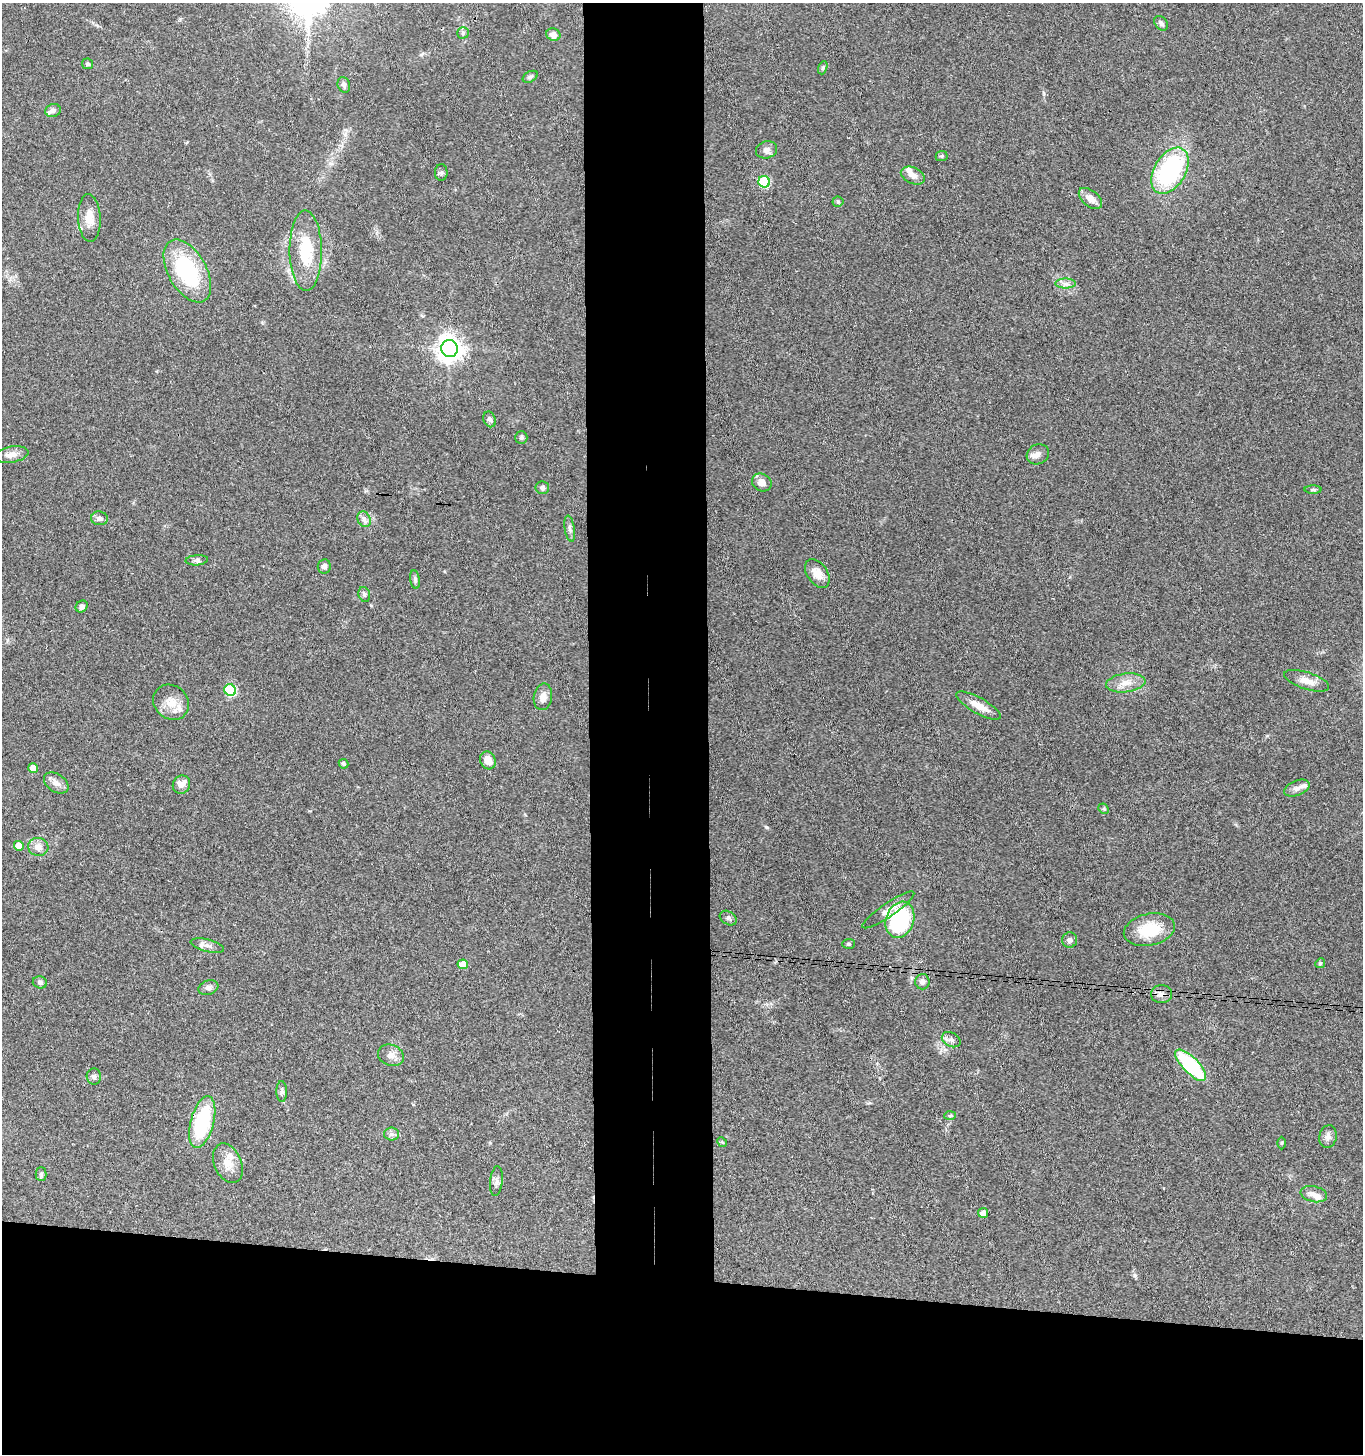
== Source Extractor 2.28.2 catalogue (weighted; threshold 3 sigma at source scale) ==
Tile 8 of 3 x 3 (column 2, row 3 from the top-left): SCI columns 1566-2926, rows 7-1458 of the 4444 x 4370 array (HDU 1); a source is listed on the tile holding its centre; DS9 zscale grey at full resolution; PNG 1365 x 1456 px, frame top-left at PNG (2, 3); each listed source drawn as its Kron ellipse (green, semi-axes under 4 px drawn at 4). Shown black and unused: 20% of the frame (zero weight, under 3 of 4 exposures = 6% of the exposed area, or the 3 px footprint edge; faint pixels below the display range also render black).
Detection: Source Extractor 2.28.2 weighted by HDU 2 'WHT'; one run over the whole footprint, this tile lists its part. Background 0.0688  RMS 0.0053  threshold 0.0241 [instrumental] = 3 sigma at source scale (4.5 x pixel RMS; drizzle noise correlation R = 1.50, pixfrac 1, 0.05/0.05 arcsec/px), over >= 5 px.
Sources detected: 90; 2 cosmic-ray / hot-pixel residue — neither listed nor drawn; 7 inside a brighter listed object's ellipse — not listed separately; the other 81 listed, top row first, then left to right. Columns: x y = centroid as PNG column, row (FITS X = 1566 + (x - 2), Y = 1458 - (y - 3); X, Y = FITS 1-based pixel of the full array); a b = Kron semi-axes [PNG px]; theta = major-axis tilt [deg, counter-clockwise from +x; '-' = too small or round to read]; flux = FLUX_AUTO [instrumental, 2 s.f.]
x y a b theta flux
1161 23 8 6 -49 1.4
463 33 6 6 - 1.1
553 35 7 6 - 3.3
88 64 5 5 - 1
823 68 7 4 70 0.8
530 77 8 5 29 1.2
344 85 8 6 -70 1.5
53 111 8 6 15 1.6
766 150 11 8 17 2.5
942 156 6 5 - 0.83
1170 171 25 15 59 71
441 172 8 6 89 1.3
913 176 13 8 -25 3.3
764 182 6 5 - 34
1090 198 13 8 -40 4.9
838 202 5 5 - 0.78
89 218 24 11 -87 7.4
306 251 40 16 -89 22
187 271 34 19 -60 50
1065 284 10 5 0 2.1
449 349 8 8 - 500
490 419 8 6 -68 1.5
521 437 6 6 - 1.2
1038 454 11 9 27 3.1
11 455 17 8 10 3.9
762 482 10 8 -29 3.8
542 488 7 6 - 1.7
1313 490 8 3 0 0.81
99 518 8 7 - 2.2
364 519 8 6 -62 2
570 529 13 5 -80 1.7
197 560 11 5 5 1.4
324 566 7 6 - 1.9
817 573 16 10 -55 5.8
415 580 9 5 -81 1.4
364 594 8 5 -76 1.3
82 607 6 5 - 1.6
1307 681 23 8 -18 5.7
1126 683 20 9 7 5.9
230 690 6 5 - 39
543 697 13 9 80 3.9
171 702 19 16 -43 8.2
979 706 25 8 -29 6.7
488 760 9 7 -65 5.4
343 764 5 4 - 1.3
33 768 5 5 - 6.2
56 783 13 9 -33 3.5
181 785 9 8 - 2.9
1297 788 13 7 22 2.6
1104 809 6 4 -43 0.74
19 846 5 5 - 6
38 847 10 9 - 4
888 910 31 7 34 4.8
728 918 9 6 -32 1.4
900 920 18 14 71 54
1149 930 26 16 12 17
1070 940 7 7 - 1.8
849 944 6 5 - 0.93
207 945 17 6 -14 2.4
1320 963 5 4 - 0.69
463 964 5 5 - 6.6
40 982 7 6 - 1.5
922 982 7 7 - 2.2
208 988 10 7 17 2.1
1161 994 10 9 - 2.9
951 1040 10 7 -28 2.1
391 1055 13 10 -22 3.9
1191 1065 20 8 -46 47
94 1076 8 7 - 1.4
282 1092 10 5 -89 1.6
950 1116 6 4 2 0.68
202 1122 26 11 75 43
392 1134 7 6 - 1.6
1328 1137 11 8 79 2.5
722 1142 5 4 - 0.62
1282 1143 6 4 89 0.68
228 1163 21 13 -66 7.5
41 1174 7 5 -89 0.87
496 1181 15 6 84 2.1
1314 1194 13 8 -12 3.7
983 1213 5 5 - 4
Overlapping masked pixels (flux is a lower limit): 1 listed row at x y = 1161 994
Unlisted compact peaks at least as high as the median listed source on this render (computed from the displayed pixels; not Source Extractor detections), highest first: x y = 766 827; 1135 1275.